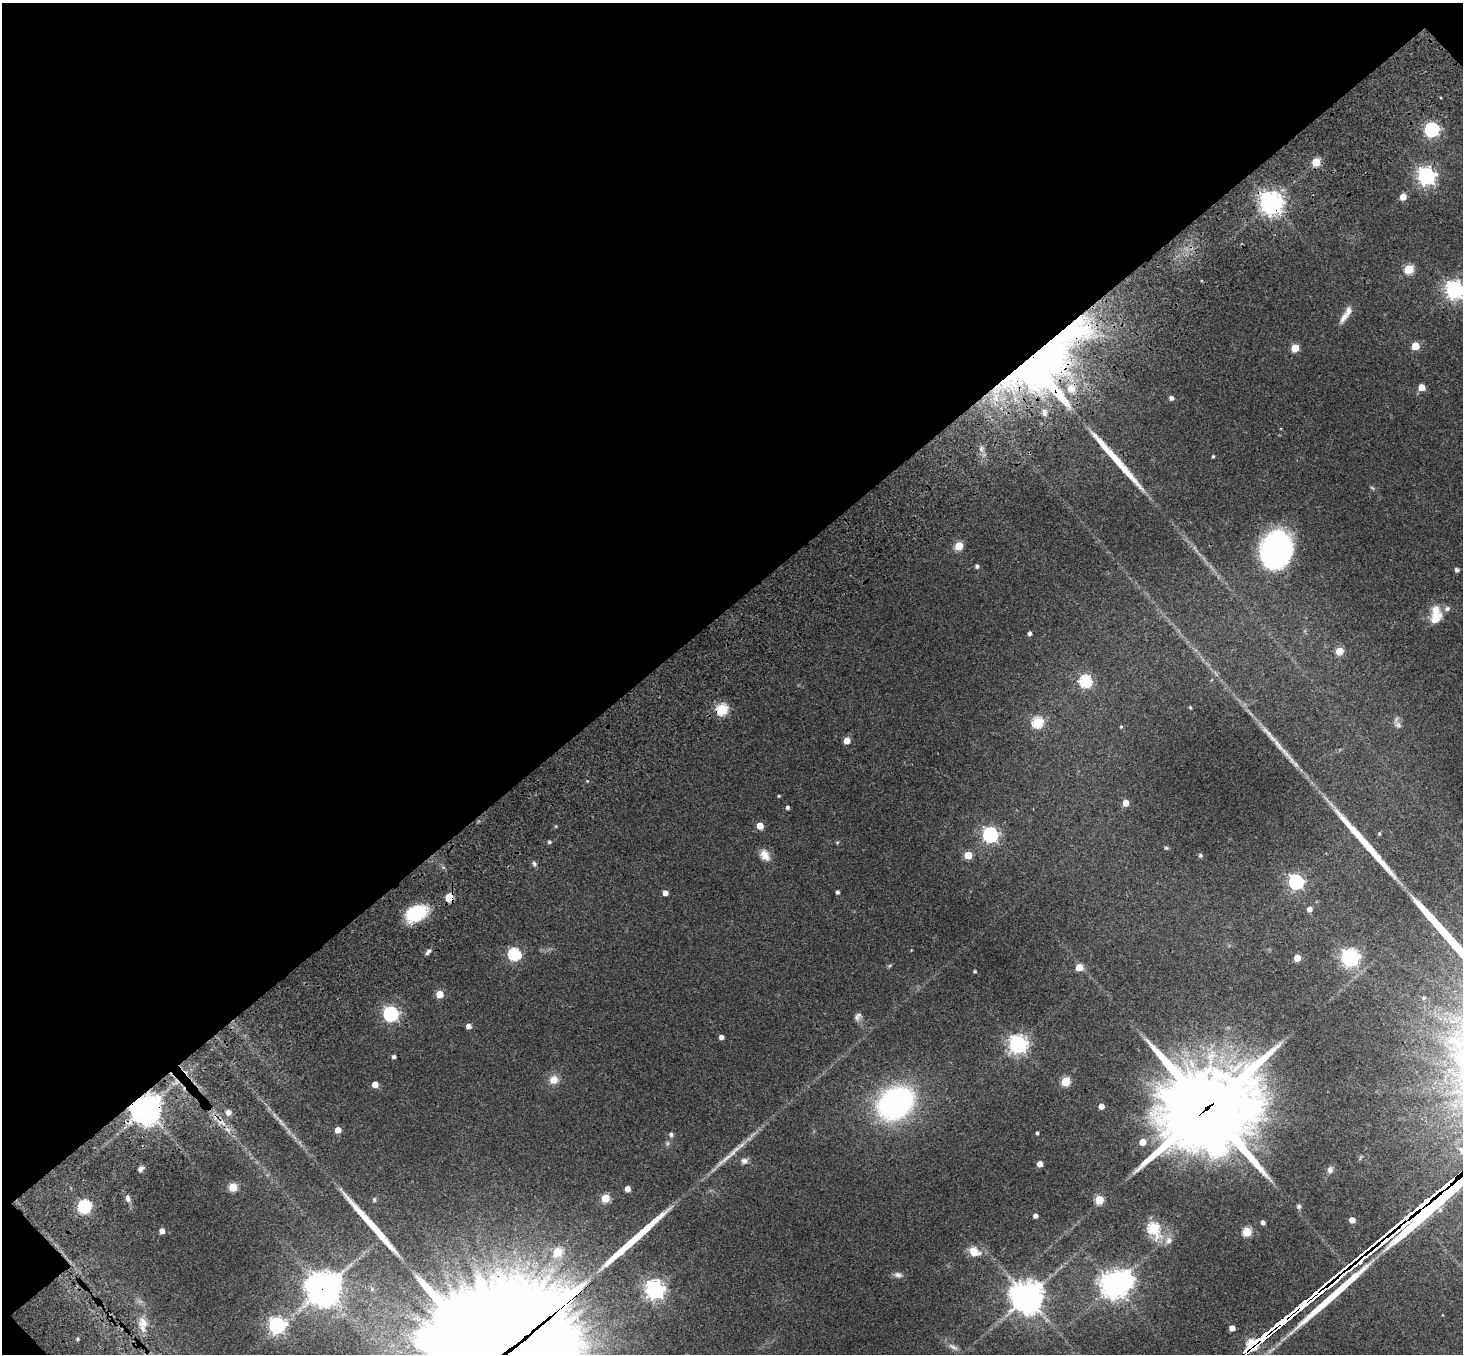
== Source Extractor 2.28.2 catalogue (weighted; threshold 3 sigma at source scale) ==
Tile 5 of 4 x 4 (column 1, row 2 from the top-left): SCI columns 183-1643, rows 3173-4524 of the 6205 x 6204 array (HDU 1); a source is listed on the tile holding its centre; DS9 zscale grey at full resolution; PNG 1465 x 1356 px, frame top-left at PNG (2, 3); no overlay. Shown black and unused: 45% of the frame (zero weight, under 3 of 4 exposures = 9% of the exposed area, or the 3 px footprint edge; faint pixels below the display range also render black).
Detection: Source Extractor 2.28.2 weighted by HDU 2 'WHT'; one run over the whole footprint, this tile lists its part. Background 0.0446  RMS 0.0054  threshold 0.0243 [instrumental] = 3 sigma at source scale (4.5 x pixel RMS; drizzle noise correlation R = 1.50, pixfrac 1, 0.05/0.05 arcsec/px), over >= 5 px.
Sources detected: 130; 1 too faint to see at this stretch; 2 inside a brighter object's white glare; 2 cosmic-ray / hot-pixel residue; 10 long thin detections or spike segments (spike, bleed or trail) — not listed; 7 inside a brighter listed object's ellipse — not listed separately; the other 108 listed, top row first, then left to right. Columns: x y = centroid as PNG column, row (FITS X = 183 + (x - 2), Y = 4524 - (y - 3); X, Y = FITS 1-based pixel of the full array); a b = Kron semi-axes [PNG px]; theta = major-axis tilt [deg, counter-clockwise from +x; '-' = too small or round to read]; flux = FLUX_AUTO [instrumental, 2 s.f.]
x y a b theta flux
1431 130 7 6 - 110
1316 162 5 5 - 19
1426 176 7 7 - 220
1403 197 5 5 - 7.2
1271 202 7 7 - 480
1409 269 5 5 - 27
1455 290 7 7 - 260
1343 318 18 7 61 3.7
1415 346 5 5 - 13
1295 348 5 5 - 15
1042 366 83 52 47 370
1421 387 5 5 - 7.2
1171 398 5 5 - 1.7
1213 456 3 3 - 0.68
959 546 5 5 - 18
1275 549 38 25 85 98
977 566 5 4 - 1.3
1457 570 4 4 - 1.7
1436 611 20 13 84 7.4
1030 633 4 4 - 1.5
1339 651 5 5 - 14
1086 681 6 6 - 63
1190 707 4 3 - 0.5
722 709 5 5 - 52
1038 722 6 5 - 47
1398 725 10 7 -28 2
1121 727 4 4 - 0.57
847 741 5 5 - 7.3
1278 744 23 6 -53 5.3
587 781 4 3 - 0.44
779 796 4 3 - 0.56
1126 803 5 4 - 6.4
788 807 4 4 - 1.3
760 826 5 5 - 8.9
1379 834 5 4 - 0.74
990 835 6 6 - 140
549 842 4 4 - 0.97
1166 848 6 4 -20 0.7
765 855 15 10 -53 4.8
968 855 5 5 - 13
1200 855 5 5 - 0.82
534 864 8 5 -63 1.1
1296 882 6 6 - 130
837 892 4 3 - 1.4
665 893 4 4 - 3.7
450 897 6 5 - 13
1310 909 5 5 - 2.7
416 913 22 14 25 26
428 952 9 4 47 1.4
514 954 7 6 - 64
1297 958 5 5 - 8.7
1350 958 7 7 - 210
1079 967 5 5 - 11
975 971 3 3 - 0.7
440 994 5 5 - 11
1424 998 4 4 - 0.68
391 1014 6 6 - 130
858 1017 11 7 62 1.9
468 1026 5 4 - 3.1
721 1037 4 4 - 2.5
1018 1044 7 7 - 240
394 1057 4 4 - 1.4
554 1080 11 10 - 4.8
1066 1081 5 5 - 27
375 1084 5 5 - 5
895 1103 29 23 34 130
1101 1106 4 4 - 4.1
1207 1108 38 34 28 4900
146 1109 9 9 - 780
227 1129 7 4 -19 1.3
338 1130 5 4 - 6
1037 1133 3 3 - 0.79
671 1134 5 5 - 1.4
1142 1142 5 5 - 5.9
668 1143 6 4 71 0.86
744 1161 9 7 4 2.1
1040 1164 4 4 - 5.1
141 1169 8 5 42 1.4
1330 1170 8 7 - 2.1
233 1187 5 5 - 22
627 1189 5 4 - 4.9
128 1198 10 5 -76 1.9
605 1198 5 5 - 20
374 1200 6 4 -89 0.76
1099 1200 5 5 - 23
1299 1206 5 5 - 1.3
84 1207 8 6 64 80
1035 1216 4 4 - 2.3
1352 1220 4 4 - 5.3
1263 1222 4 4 - 1.7
1153 1228 7 6 - 44
162 1231 4 4 - 3.8
1247 1232 5 5 - 25
1169 1240 10 9 - 3.1
974 1251 13 9 -30 7.2
557 1252 5 5 - 20
898 1275 11 7 -8 2
1340 1275 26 4 37 880
1114 1285 8 8 - 590
326 1287 11 8 -50 560
655 1290 7 7 - 260
1027 1297 10 10 - 840
563 1306 108 22 33 4300
143 1322 18 13 -82 6.1
277 1325 6 6 - 170
1232 1328 4 4 - 4
77 1339 5 3 - 0.61
953 1347 17 5 -30 2.4
Overlapping masked pixels (flux is a lower limit): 9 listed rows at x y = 1271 202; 1042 366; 722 709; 450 897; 1207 1108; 146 1109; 1340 1275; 326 1287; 563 1306
Isophote crosses this tile's border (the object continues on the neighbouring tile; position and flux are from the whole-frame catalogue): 1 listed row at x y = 1455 290